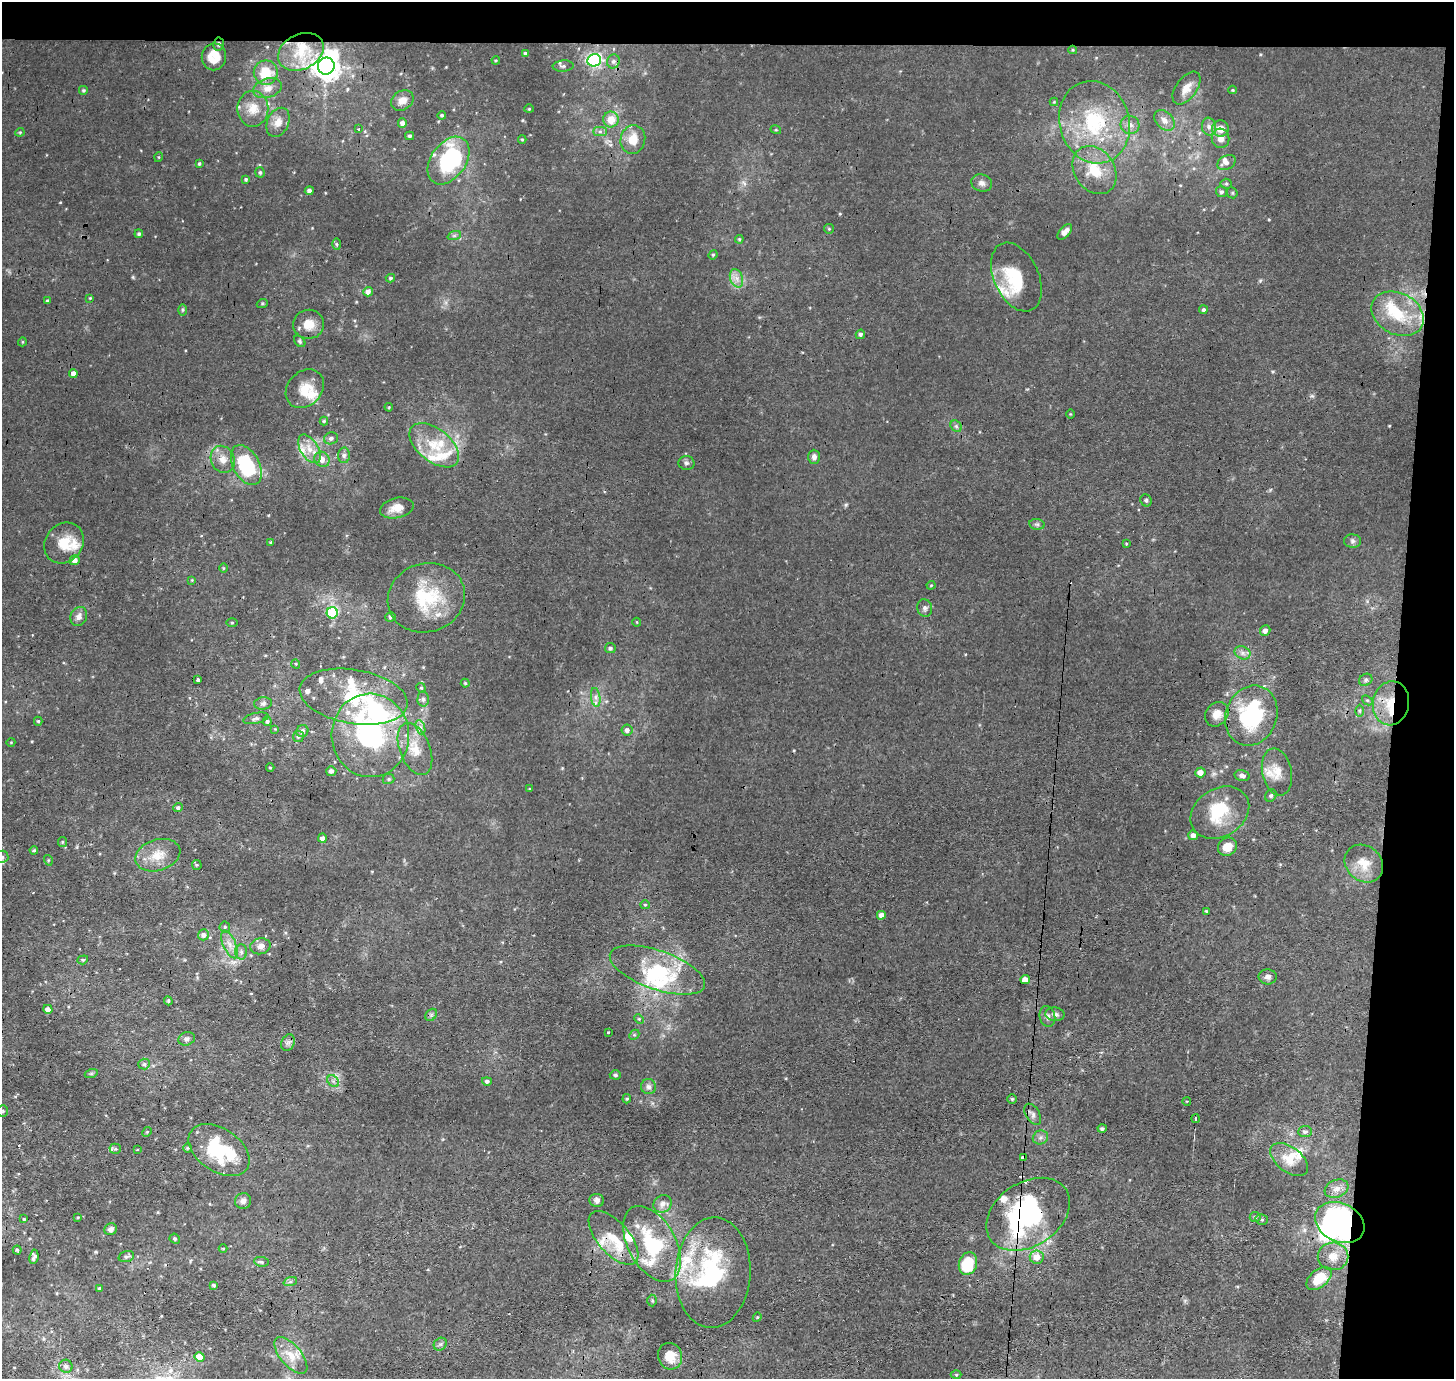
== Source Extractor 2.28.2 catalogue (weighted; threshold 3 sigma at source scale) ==
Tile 3 of 3 x 3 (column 3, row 1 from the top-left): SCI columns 2905-4356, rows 2909-4285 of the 4525 x 4500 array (HDU 1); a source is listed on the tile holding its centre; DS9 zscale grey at full resolution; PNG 1456 x 1381 px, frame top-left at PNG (2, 2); each listed source drawn as its Kron ellipse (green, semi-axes under 4 px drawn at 4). Shown black and unused: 7% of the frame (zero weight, under 3 of 4 exposures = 1% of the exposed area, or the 3 px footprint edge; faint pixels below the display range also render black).
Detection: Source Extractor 2.28.2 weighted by HDU 2 'WHT'; one run over the whole footprint, this tile lists its part. Background 0.00943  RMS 0.0049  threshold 0.0222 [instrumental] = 3 sigma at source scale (4.5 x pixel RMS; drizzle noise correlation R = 1.50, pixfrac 1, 0.05/0.05 arcsec/px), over >= 5 px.
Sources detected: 271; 7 inside a brighter object's white glare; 3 cosmic-ray / hot-pixel residue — neither listed nor drawn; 32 inside a brighter listed object's ellipse — not listed separately; the other 229 listed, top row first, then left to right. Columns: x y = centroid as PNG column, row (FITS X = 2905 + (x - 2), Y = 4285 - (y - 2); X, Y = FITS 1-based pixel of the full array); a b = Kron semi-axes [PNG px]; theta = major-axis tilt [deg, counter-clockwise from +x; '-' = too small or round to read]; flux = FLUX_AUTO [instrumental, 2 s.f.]
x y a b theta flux
218 44 6 5 - 0.95
1073 50 4 4 - 0.48
301 52 24 17 27 16
525 53 4 4 - 0.67
214 57 13 12 - 6.9
496 60 4 3 - 0.5
594 60 7 6 - 100
613 61 7 6 - 1.5
326 66 8 8 - 600
563 66 10 5 4 1.5
266 73 12 12 - 11
267 88 15 9 18 3.7
1186 88 19 10 53 5.3
83 90 5 5 - 0.72
1232 90 4 4 - 0.51
402 100 12 9 34 4
1054 102 4 4 - 0.45
253 109 18 15 90 7.9
529 109 4 4 - 0.48
442 115 4 4 - 0.73
611 120 8 7 - 7.5
1164 120 12 8 -46 3.5
278 122 15 10 64 5
1094 122 42 35 -74 44
402 123 4 4 - 2.1
1130 125 9 9 - 3
1209 127 9 7 -81 2.4
358 129 3 3 - 0.77
1220 129 8 8 - 5.2
776 130 5 3 - 0.45
600 131 7 4 0 1.1
20 132 4 4 - 0.52
410 136 4 3 - 0.84
1220 138 10 8 -73 3.6
522 139 4 4 - 0.55
633 140 14 12 77 8.2
159 157 5 3 - 0.42
449 161 26 17 54 51
199 163 3 3 - 0.71
1227 163 10 6 30 2.1
1094 170 26 20 -55 15
260 172 5 4 - 0.9
246 179 4 3 - 0.77
982 183 10 8 -19 2.4
1226 184 5 5 - 0.79
309 191 4 4 - 1.4
1221 192 5 5 - 1.1
1232 193 6 5 - 0.78
829 229 5 4 - 0.62
1065 232 9 5 49 2.4
139 234 4 4 - 0.84
454 236 7 4 19 0.94
739 239 4 4 - 0.59
337 244 6 4 -88 0.65
713 255 5 4 - 0.55
1016 277 36 22 -65 20
390 278 5 4 - 0.81
736 278 9 6 -73 2.7
368 292 5 5 - 2.6
90 298 4 3 - 0.38
47 301 3 3 - 0.69
262 304 5 3 - 0.55
183 310 6 4 89 0.64
1203 310 4 4 - 0.94
1398 314 27 20 -28 20
309 324 15 14 - 7.1
860 334 5 4 - 1.2
300 341 6 4 -44 0.83
22 342 4 3 - 0.42
73 373 4 4 - 2.5
305 389 21 17 47 9
389 407 4 3 - 0.41
1070 414 4 3 - 0.38
324 421 4 4 - 0.62
956 426 6 5 - 0.97
331 438 7 6 - 1.5
434 445 29 16 -39 16
309 449 16 9 -57 5.9
344 455 8 6 88 1.6
814 457 7 6 - 1.8
223 459 14 11 -64 4.9
322 459 8 7 - 3.6
686 463 8 7 - 1.3
246 465 21 13 -62 39
1146 500 6 5 - 0.93
397 508 17 10 13 5.6
1037 524 8 5 -7 1.1
1353 541 8 6 -1 1.4
271 542 4 3 - 0.49
64 543 21 18 50 11
1126 544 4 4 - 0.45
75 560 5 5 - 3.2
223 568 5 3 - 0.45
192 580 4 4 - 0.42
931 585 4 4 - 0.46
426 598 39 34 18 31
925 608 9 7 -77 1.6
332 613 5 5 - 33
79 616 10 8 62 2.7
390 617 5 4 - 0.92
232 622 5 3 - 0.49
637 622 4 4 - 0.45
1265 631 5 5 - 2.2
610 648 5 5 - 1
1242 653 8 6 -20 1.9
296 664 4 3 - 0.4
198 680 4 3 - 1.3
1366 680 7 6 - 1.2
465 683 4 4 - 0.67
421 688 5 4 - 0.65
354 697 54 27 -9 37
596 697 9 4 -82 1.8
423 699 7 5 89 1.3
1367 700 6 4 -41 0.72
263 703 9 6 8 1.6
1391 703 22 18 80 15
1360 711 6 4 -90 0.76
1217 714 13 11 49 4.5
1251 716 31 25 69 44
256 718 13 5 12 1.7
38 721 4 4 - 0.72
267 721 5 4 - 1
420 727 7 4 -71 1.4
275 729 4 4 - 0.42
627 730 6 5 - 1.8
302 731 6 5 - 1.9
370 735 42 38 -87 74
298 737 5 5 - 0.88
11 742 4 3 - 0.34
415 749 27 15 -68 11
270 768 4 3 - 0.42
331 771 5 5 - 1.6
1200 772 5 5 - 3.4
1277 772 24 14 -78 7.7
1242 776 8 5 -13 1.5
389 779 6 5 - 0.89
530 789 4 2 - 0.34
1271 795 6 5 - 0.9
178 808 5 4 - 0.97
1220 813 31 24 32 19
1193 835 5 4 - 2.3
322 838 4 4 - 2
62 842 5 4 - 0.57
1227 847 10 8 42 5.6
34 850 4 4 - 0.73
158 855 23 15 17 9.5
2 857 7 6 - 1.6
48 860 5 3 - 0.55
1364 864 20 17 -41 9.2
197 865 5 5 - 0.6
645 905 5 4 - 0.58
1206 911 4 3 - 0.56
881 915 4 4 - 3.1
225 927 5 5 - 0.9
203 935 5 5 - 2.3
229 944 15 6 -66 3.6
260 946 10 8 13 3
241 952 7 6 - 1.5
83 960 5 4 - 0.71
657 970 50 19 -19 29
1268 977 9 7 -2 2
1025 979 5 4 - 3.6
168 1001 4 4 - 0.69
48 1009 5 4 - 3
1055 1014 9 7 -3 1.6
431 1015 7 5 46 0.96
1047 1016 10 8 -77 2
639 1019 5 4 - 0.58
608 1033 3 2 - 0.91
634 1035 6 4 44 0.71
187 1039 8 6 18 1.5
288 1043 8 6 68 1.5
144 1064 6 5 - 1.1
91 1074 7 4 18 0.73
615 1075 6 4 -1 0.79
333 1081 7 5 -45 1.2
487 1081 5 4 - 1.3
649 1087 7 7 - 1.9
627 1099 5 4 - 0.61
1012 1099 4 4 - 0.7
1187 1101 4 2 - 0.33
3 1111 6 5 - 0.8
1033 1114 12 7 -58 1.9
1195 1119 4 2 - 0.59
1102 1128 4 4 - 1.1
147 1132 5 4 - 0.54
1305 1132 7 5 3 1.3
1040 1137 8 7 - 1.6
188 1148 4 4 - 0.55
115 1149 5 5 - 0.82
137 1150 3 2 - 0.32
219 1150 34 21 -34 35
1023 1157 4 3 - 73
1289 1160 22 12 -37 7.8
1336 1189 12 9 21 3.3
597 1200 7 6 - 2
243 1201 8 7 - 2
663 1204 9 8 - 2.7
1028 1214 45 32 33 80
78 1217 3 2 - 0.39
1255 1217 5 5 - 0.83
24 1219 3 2 - 0.44
1262 1219 6 5 - 0.99
1340 1223 26 19 -26 120
111 1229 6 5 - 1.9
613 1238 33 16 -49 13
175 1239 5 5 - 0.83
652 1244 41 24 -61 36
223 1248 4 3 - 0.47
17 1250 4 3 - 0.7
1333 1256 15 14 - 7.4
34 1257 7 4 81 1.5
126 1257 8 5 16 1.2
1037 1257 7 6 - 5.3
261 1262 7 5 -8 0.99
968 1264 11 9 70 21
713 1273 55 37 87 54
1319 1278 15 8 40 16
290 1282 7 4 19 1.1
214 1285 3 3 - 0.94
99 1288 4 4 - 0.75
652 1300 6 5 - 0.7
757 1317 5 4 - 0.51
440 1344 7 6 - 1.2
291 1355 22 10 -50 7.4
670 1356 13 12 - 7.1
200 1357 5 4 - 6.7
66 1366 7 6 - 1.2
956 1374 5 3 - 0.54
Overlapping masked pixels (flux is a lower limit): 7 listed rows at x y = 218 44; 326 66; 1391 703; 370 735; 1023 1157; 1028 1214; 1340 1223
Isophote crosses this tile's border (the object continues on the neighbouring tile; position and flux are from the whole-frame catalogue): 1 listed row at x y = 2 857
Unlisted compact peaks at least as high as the median listed source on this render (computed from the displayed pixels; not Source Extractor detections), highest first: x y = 846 505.